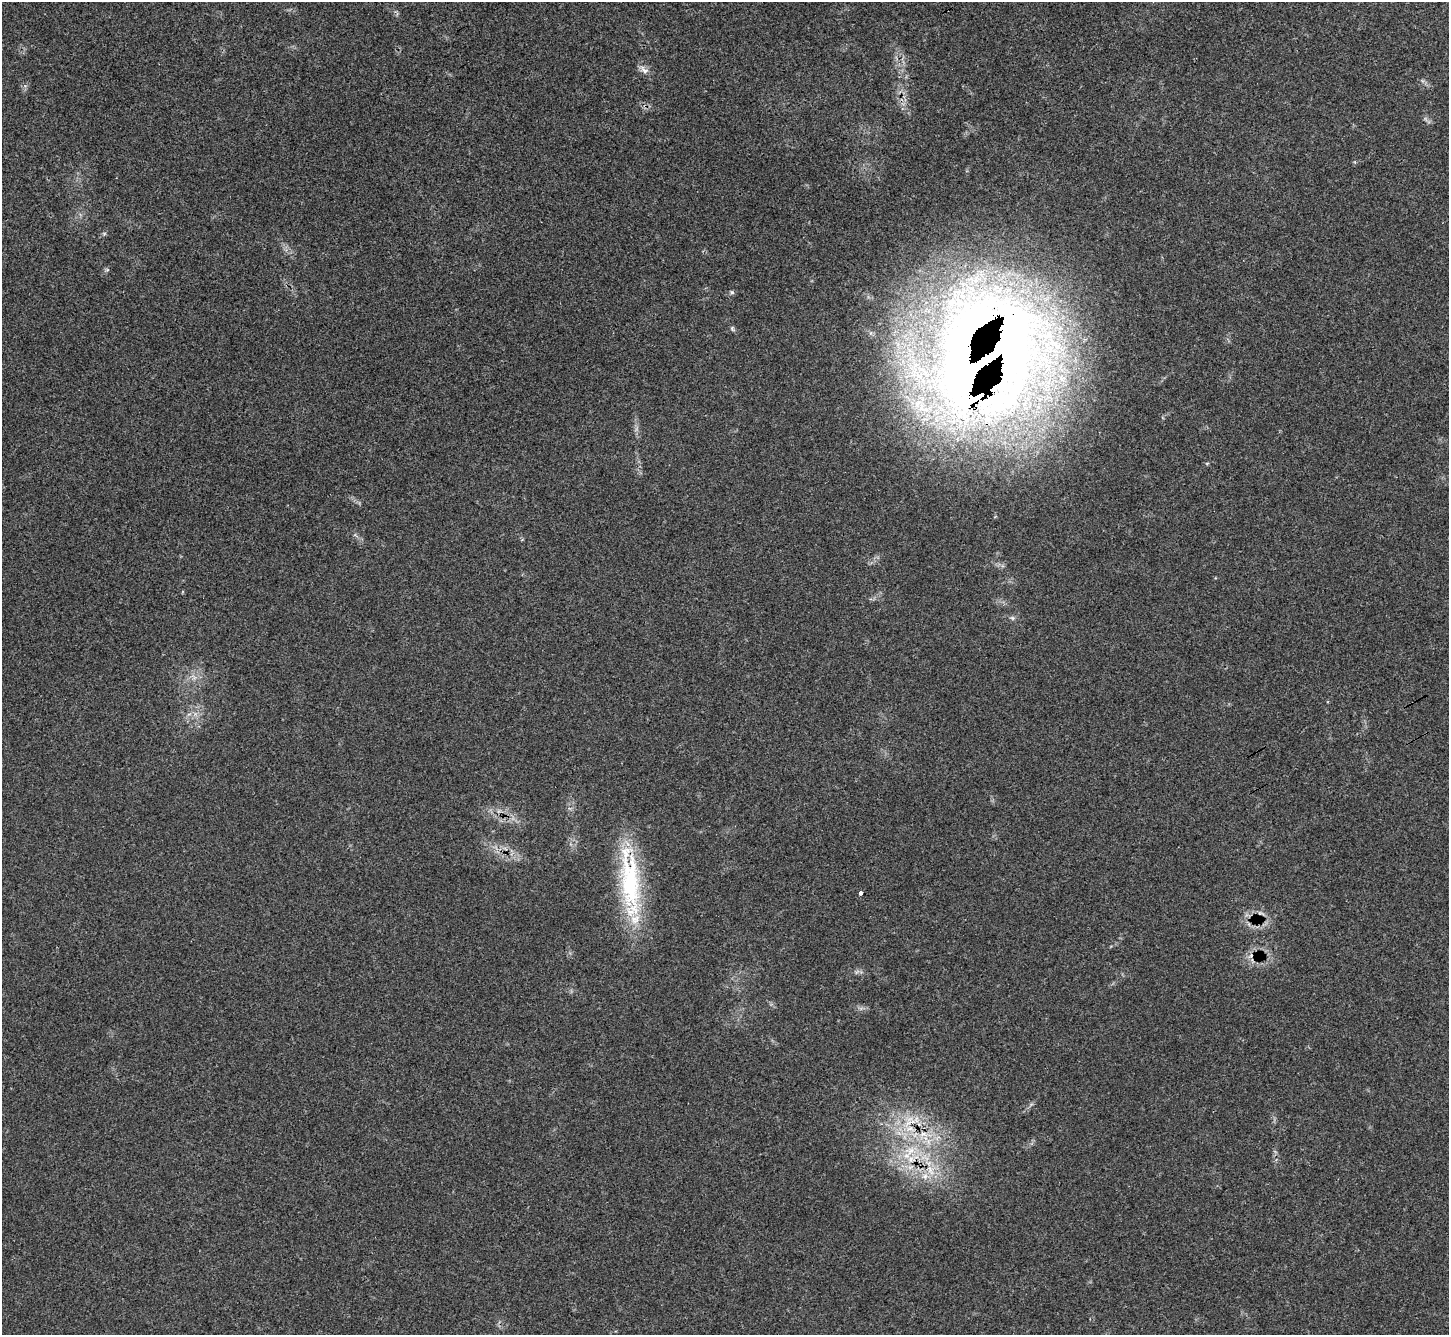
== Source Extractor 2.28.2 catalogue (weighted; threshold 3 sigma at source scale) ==
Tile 10 of 4 x 4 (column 2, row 3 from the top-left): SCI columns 1477-2923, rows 1522-2854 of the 5849 x 5845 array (HDU 1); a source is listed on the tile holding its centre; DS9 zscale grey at full resolution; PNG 1451 x 1337 px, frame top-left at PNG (2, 2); no overlay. Shown black and unused: <1% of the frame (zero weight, under 3 of 4 exposures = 4% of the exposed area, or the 3 px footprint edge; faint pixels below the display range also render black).
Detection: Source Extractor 2.28.2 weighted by HDU 2 'WHT'; one run over the whole footprint, this tile lists its part. Background 0.054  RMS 0.005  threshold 0.0225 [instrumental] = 3 sigma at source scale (4.5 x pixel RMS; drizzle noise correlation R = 1.50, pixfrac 1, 0.05/0.05 arcsec/px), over >= 5 px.
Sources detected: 15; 1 rendered entirely black (masked); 2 cosmic-ray / hot-pixel residue — not listed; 3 inside a brighter listed object's ellipse — not listed separately; the other 9 listed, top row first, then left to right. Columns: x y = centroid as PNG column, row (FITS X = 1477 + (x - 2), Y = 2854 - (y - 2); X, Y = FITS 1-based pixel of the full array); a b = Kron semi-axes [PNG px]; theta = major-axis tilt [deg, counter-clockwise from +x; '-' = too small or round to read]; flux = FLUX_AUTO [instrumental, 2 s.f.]
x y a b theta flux
644 71 11 7 -10 2.4
732 292 6 5 - 0.86
973 400 46 12 26 35
630 881 96 23 -85 61
861 893 4 3 - 4.9
909 1121 23 8 61 8.2
923 1134 12 7 -1 5
910 1151 19 11 37 11
930 1170 16 8 -67 6.2
Overlapping masked pixels (flux is a lower limit): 3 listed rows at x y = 973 400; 630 881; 909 1121